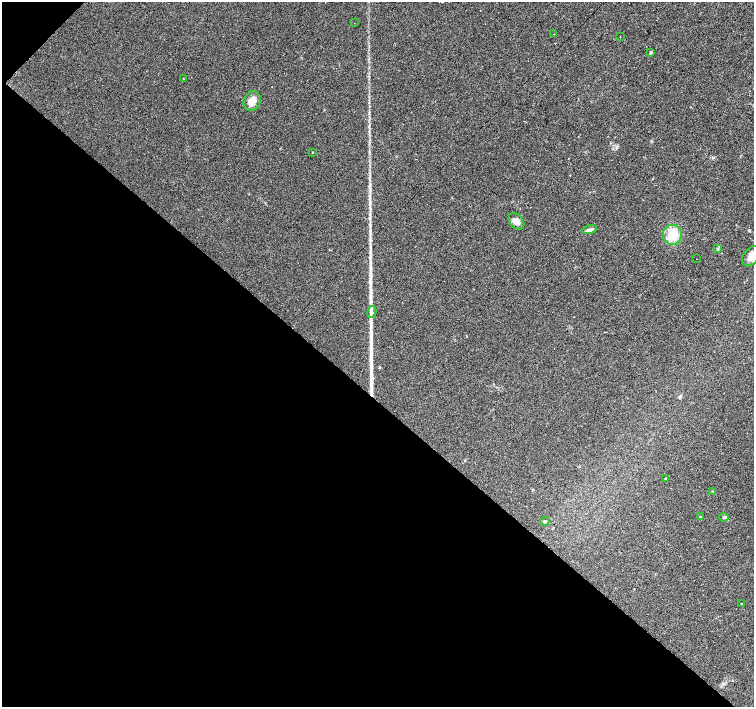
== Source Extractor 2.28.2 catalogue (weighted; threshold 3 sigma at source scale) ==
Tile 9 of 4 x 4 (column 1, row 3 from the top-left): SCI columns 4-1507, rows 1637-3045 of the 6019 x 6023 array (HDU 1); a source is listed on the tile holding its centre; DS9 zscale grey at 2 x 2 block average (1 PNG px = mean of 2 x 2 image px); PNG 756 x 709 px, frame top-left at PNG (2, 2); each listed source drawn as its Kron ellipse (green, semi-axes under 4 px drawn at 4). Shown black and unused: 44% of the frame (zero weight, under 2 of 3 exposures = <1% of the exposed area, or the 3 px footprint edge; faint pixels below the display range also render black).
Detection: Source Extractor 2.28.2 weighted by HDU 2 'WHT'; one run over the whole footprint, this tile lists its part. Background 0.0279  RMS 0.0059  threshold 0.0267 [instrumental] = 3 sigma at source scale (4.5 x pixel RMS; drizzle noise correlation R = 1.50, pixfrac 1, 0.0396/0.0396 arcsec/px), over >= 5 px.
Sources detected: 31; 8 cosmic-ray / hot-pixel residue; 3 long thin detections or spike segments (spike, bleed or trail) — neither listed nor drawn; the other 20 listed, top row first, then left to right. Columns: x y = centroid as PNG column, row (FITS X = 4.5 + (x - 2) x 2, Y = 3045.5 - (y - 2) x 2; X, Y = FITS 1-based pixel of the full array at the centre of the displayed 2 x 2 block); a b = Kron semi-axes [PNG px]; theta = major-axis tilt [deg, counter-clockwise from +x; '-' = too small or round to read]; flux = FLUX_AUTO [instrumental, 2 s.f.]
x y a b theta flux
354 23 2 2 - 0.51
554 34 2 2 - 1.6
620 37 2 2 - 2.7
651 52 2 2 - 3.1
183 79 2 2 - 0.73
252 101 10 8 67 14
313 152 2 2 - 1.4
517 221 9 6 -50 8.3
589 230 8 4 10 3.9
672 235 10 9 - 28
717 249 4 3 - 1.6
751 256 11 7 52 9.9
697 259 2 2 - 0.81
372 312 6 4 78 5.9
666 478 2 2 - 2
713 491 3 2 - 0.8
701 517 3 2 - 1.1
724 517 5 3 - 1.5
545 521 5 3 - 1.5
742 604 2 2 - 0.85
Isophote crosses this tile's border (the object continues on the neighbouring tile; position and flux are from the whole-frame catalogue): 1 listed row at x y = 751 256
Diffuse or blended objects may show on this block-average render without a row.